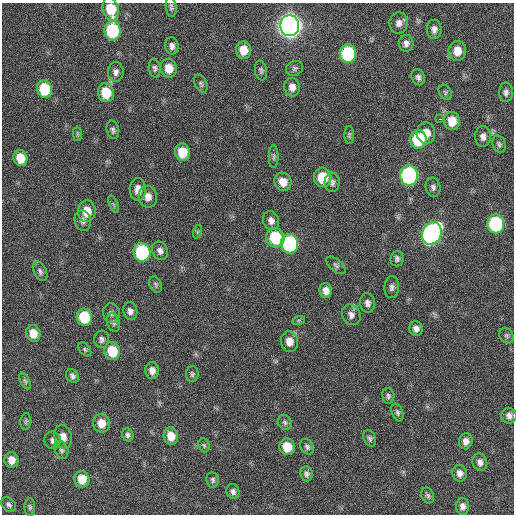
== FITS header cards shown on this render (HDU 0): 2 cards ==
NAXIS1  =                  512 / Axis length
NAXIS2  =                  512 / Axis length

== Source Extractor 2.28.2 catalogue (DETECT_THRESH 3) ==
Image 512 x 512 px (HDU 0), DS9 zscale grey, 1 PNG px = 1 image px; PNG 516 x 516 px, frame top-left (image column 1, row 512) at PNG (2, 3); each listed source drawn as its Kron ellipse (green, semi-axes under 4 px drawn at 4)
Background 158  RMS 13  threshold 38.6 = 3 sigma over >= 5 px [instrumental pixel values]
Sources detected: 104; all 104 listed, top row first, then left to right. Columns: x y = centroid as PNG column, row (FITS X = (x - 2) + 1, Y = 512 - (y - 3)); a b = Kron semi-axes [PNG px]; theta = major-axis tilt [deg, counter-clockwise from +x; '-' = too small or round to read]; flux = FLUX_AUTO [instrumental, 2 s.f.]
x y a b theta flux
171 7 10 5 -84 2100
111 9 12 8 -76 24000
399 23 10 9 - 4700
290 26 10 9 - 920000
434 29 9 7 -90 4200
112 31 10 8 -85 78000
406 43 8 7 - 3900
172 46 8 6 -82 3500
243 50 9 7 -85 13000
457 51 10 8 83 11000
348 54 9 8 - 74000
155 68 9 6 -82 2500
169 68 9 8 - 12000
295 68 9 7 26 2300
261 71 10 6 -81 2200
116 72 10 8 90 4000
418 77 8 6 -67 3000
201 84 9 6 -63 2100
292 87 9 7 -82 5900
45 89 9 7 -81 39000
445 92 8 6 -58 1700
506 92 10 7 -89 3100
106 93 9 8 - 24000
440 119 3 2 - 3100
452 121 9 8 - 14000
113 130 9 6 -78 2400
426 133 10 9 - 9500
77 134 7 4 -90 1400
349 135 9 4 89 1700
483 136 10 7 88 4300
418 139 9 8 - 45000
499 144 9 6 -74 2300
182 152 8 7 - 21000
274 157 11 5 -90 2000
20 158 8 7 - 15000
409 176 10 9 - 200000
323 177 10 8 -86 25000
283 182 9 8 - 8900
332 182 9 7 86 3100
433 187 10 7 -78 3000
138 189 11 8 -90 7900
148 197 11 9 -82 6700
114 204 9 3 -69 1300
87 211 11 9 -89 15000
83 221 10 8 -77 3800
271 221 9 8 - 4300
496 224 9 8 - 110000
197 232 7 4 71 1300
432 233 11 9 65 340000
275 238 10 9 - 44000
290 244 9 8 - 130000
160 251 9 7 -65 4100
142 252 9 8 - 100000
397 259 8 6 85 2600
336 265 11 6 -42 2300
40 271 10 6 -64 2800
156 285 8 6 -67 2000
392 287 11 7 87 3400
326 291 7 6 - 6400
367 303 9 7 -81 3800
130 311 9 7 -76 4100
111 313 10 8 -81 3100
351 315 11 9 -63 4500
84 317 8 7 - 38000
299 320 6 4 18 1300
113 323 9 6 -71 2500
416 328 7 7 - 4300
33 333 8 7 - 11000
506 336 8 6 -52 2200
102 339 9 7 85 2900
289 341 10 8 -80 7900
85 349 8 5 -50 1600
112 351 9 8 - 27000
152 370 8 7 - 5400
192 374 8 6 88 2000
72 376 7 6 - 2600
25 381 9 4 -65 1700
388 396 7 6 - 2100
397 412 9 5 -70 2100
509 416 8 7 - 4200
26 421 8 5 84 1600
285 422 8 6 -57 2200
101 423 9 8 - 10000
128 435 6 5 - 2400
171 436 9 7 -74 13000
63 437 12 8 -78 7300
370 438 8 6 -66 2300
53 440 9 8 - 3400
466 441 8 7 - 5200
204 445 7 5 -69 1700
287 447 8 7 - 19000
307 447 8 6 -58 2500
61 450 9 6 -67 2500
11 460 8 7 - 7400
480 462 9 7 -69 4400
460 473 8 7 - 4900
306 474 7 6 - 2800
82 479 8 7 - 16000
213 480 8 6 -84 2200
233 492 8 6 -65 2900
428 496 8 6 -68 2000
9 505 8 6 -45 2600
462 506 8 6 87 4400
30 507 9 5 -89 1800